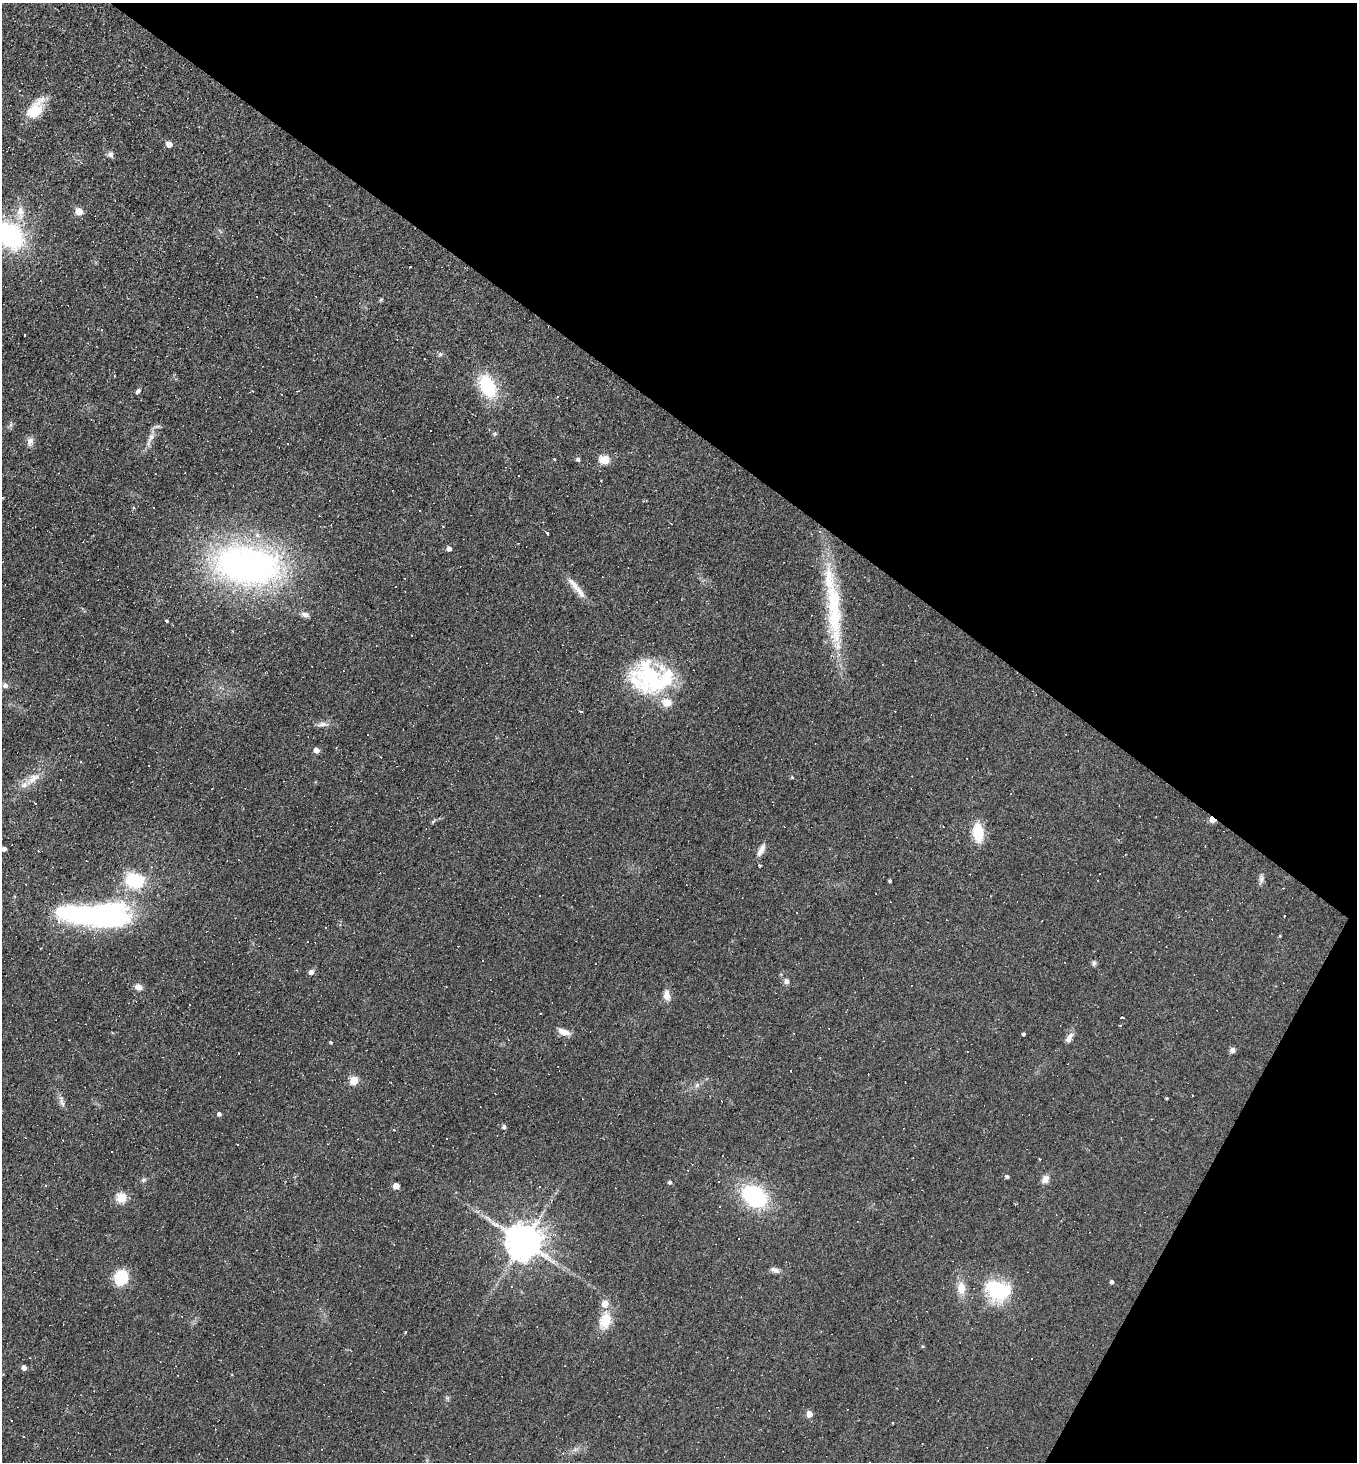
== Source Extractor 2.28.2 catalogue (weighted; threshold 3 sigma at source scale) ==
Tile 8 of 4 x 4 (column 4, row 2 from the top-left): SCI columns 4209-5563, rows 2919-4378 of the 5847 x 5837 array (HDU 1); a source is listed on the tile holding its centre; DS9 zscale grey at full resolution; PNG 1359 x 1464 px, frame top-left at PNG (2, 3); no overlay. Shown black and unused: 33% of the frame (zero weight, under 2 of 3 exposures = <1% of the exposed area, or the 3 px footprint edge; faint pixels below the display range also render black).
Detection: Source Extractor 2.28.2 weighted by HDU 2 'WHT'; one run over the whole footprint, this tile lists its part. Background 0.0353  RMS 0.0078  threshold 0.0353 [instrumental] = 3 sigma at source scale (4.5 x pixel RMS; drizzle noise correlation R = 1.50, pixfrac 1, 0.05/0.05 arcsec/px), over >= 5 px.
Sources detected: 179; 1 inside a brighter object's white glare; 74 cosmic-ray / hot-pixel residue — not listed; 7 inside a brighter listed object's ellipse — not listed separately; the other 97 listed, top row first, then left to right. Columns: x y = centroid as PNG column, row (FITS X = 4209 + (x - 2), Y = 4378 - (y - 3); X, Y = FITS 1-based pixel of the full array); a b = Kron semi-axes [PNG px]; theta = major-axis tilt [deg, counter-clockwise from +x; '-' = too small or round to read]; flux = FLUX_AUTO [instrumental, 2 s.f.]
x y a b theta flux
19 91 3 3 - 1.2
35 109 27 14 56 21
169 144 5 5 - 7.6
110 155 8 7 - 2.7
329 206 3 3 - 0.62
79 211 5 5 - 19
20 213 24 10 89 11
10 235 28 20 -45 100
381 299 6 4 53 0.95
101 330 3 3 - 1.9
440 354 7 5 22 1.6
488 386 21 13 -63 50
138 391 8 5 46 1.7
297 391 4 3 - 0.59
557 397 3 3 - 1.6
10 424 9 4 89 1.7
495 434 6 4 -19 1.1
151 438 17 7 64 6.3
30 441 12 8 78 4.2
554 459 4 3 - 0.55
578 459 5 4 - 2
605 459 5 5 - 36
506 467 3 2 - 0.49
392 491 2 2 - 0.64
154 508 3 3 - 11
547 533 3 3 - 18
449 548 5 4 - 3.8
247 565 58 33 -8 350
576 588 38 7 -51 9.9
833 608 113 16 -84 76
305 614 11 6 -6 3.1
167 621 4 3 - 1.1
232 631 3 3 - 1.4
652 680 59 33 -61 75
5 685 7 6 - 2.6
581 711 4 2 - 0.87
323 724 15 6 5 4
368 734 3 2 - 0.73
316 750 5 4 - 5.6
792 777 5 4 - 0.84
33 779 27 10 38 12
35 804 3 2 - 0.98
1212 819 6 4 -37 11
433 821 8 4 48 1.1
978 833 20 11 -83 23
4 849 4 4 - 3.1
761 850 18 7 64 5.2
759 865 4 3 - 1
1261 879 14 6 84 3
135 880 18 13 -14 44
890 881 4 3 - 1.1
1283 888 3 2 - 0.48
1284 915 3 3 - 6.3
107 917 54 33 7 130
1280 936 5 3 - 0.72
1094 963 7 6 - 1.9
311 972 5 5 - 3.5
786 981 8 7 - 2.6
138 987 8 7 - 4.9
667 995 13 8 -80 5.8
540 1013 3 2 - 0.55
1122 1017 4 3 - 1.5
564 1032 15 7 -19 6.8
1023 1034 3 3 - 1.5
1069 1038 15 7 59 4.6
331 1042 4 3 - 0.88
1232 1050 7 7 - 2.5
354 1080 5 5 - 32
697 1085 7 6 - 2.2
1167 1098 3 3 - 0.74
62 1101 18 5 -77 3.7
219 1114 5 5 - 2.3
504 1127 4 4 - 2.2
394 1130 3 3 - 2.6
1007 1176 5 4 - 1.5
1045 1179 11 8 58 4.9
144 1180 7 5 3 1.7
719 1181 3 3 - 5.9
670 1182 5 4 - 1.7
396 1186 5 5 - 8.5
754 1196 21 15 -35 88
122 1198 5 5 - 47
524 1242 10 9 - 2200
775 1270 13 6 -23 3.6
121 1277 16 14 74 24
1112 1282 4 4 - 2.3
961 1288 18 11 -81 9.6
998 1290 28 21 -21 54
605 1303 5 5 - 12
605 1320 18 11 77 19
406 1332 4 3 - 0.82
923 1346 4 4 - 0.86
24 1367 5 4 - 3.7
447 1398 6 6 - 1.4
809 1414 5 4 - 9.5
893 1423 3 2 - 0.51
24 1436 3 3 - 1.7
Overlapping masked pixels (flux is a lower limit): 1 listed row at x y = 1212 819
Isophote crosses this tile's border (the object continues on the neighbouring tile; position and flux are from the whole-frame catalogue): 1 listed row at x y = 10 235